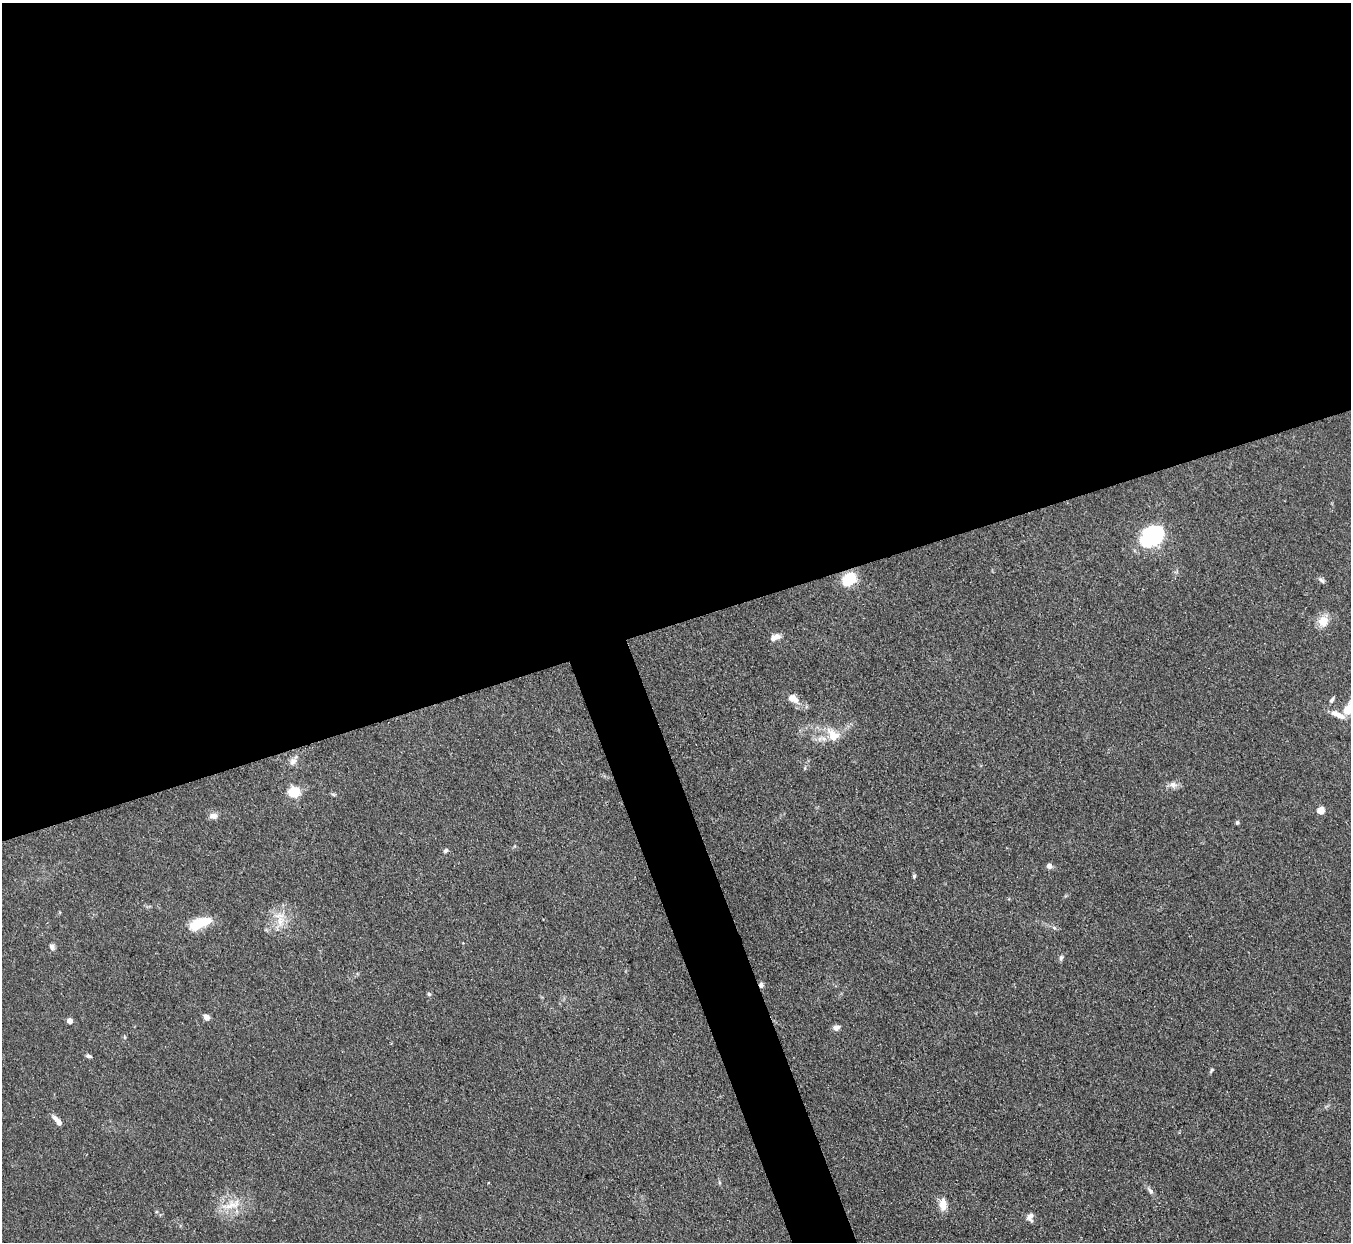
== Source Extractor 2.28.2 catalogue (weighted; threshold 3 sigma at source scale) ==
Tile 2 of 4 x 4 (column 2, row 1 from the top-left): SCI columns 1352-2700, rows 3998-5237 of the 5401 x 5387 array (HDU 1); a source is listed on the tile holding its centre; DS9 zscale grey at full resolution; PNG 1353 x 1244 px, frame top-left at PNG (2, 3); no overlay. Shown black and unused: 52% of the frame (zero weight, under 3 of 4 exposures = <1% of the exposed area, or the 3 px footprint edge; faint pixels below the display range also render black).
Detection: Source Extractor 2.28.2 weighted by HDU 2 'WHT'; one run over the whole footprint, this tile lists its part. Background 0.111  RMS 0.0067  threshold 0.0301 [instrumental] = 3 sigma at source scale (4.5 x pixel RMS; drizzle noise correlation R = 1.50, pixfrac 1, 0.05/0.05 arcsec/px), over >= 5 px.
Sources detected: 37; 1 inside a brighter object's white glare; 1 cosmic-ray / hot-pixel residue — not listed; the other 35 listed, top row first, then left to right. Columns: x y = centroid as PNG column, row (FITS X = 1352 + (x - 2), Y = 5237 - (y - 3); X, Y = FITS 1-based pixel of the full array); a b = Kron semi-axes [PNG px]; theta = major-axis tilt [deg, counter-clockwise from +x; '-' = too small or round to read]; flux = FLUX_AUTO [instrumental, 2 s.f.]
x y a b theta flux
1152 536 23 17 38 67
849 579 13 10 38 25
1321 580 10 5 -46 1.7
1323 621 14 12 61 8.8
775 637 13 7 24 4.4
793 698 14 9 -35 6.5
1332 700 8 5 62 1.5
1348 710 11 8 74 11
1338 714 21 7 -24 6.6
833 735 22 16 -51 13
293 761 11 8 58 3.7
1173 785 11 9 -17 3.7
294 792 6 5 - 63
1321 810 5 5 - 15
213 816 11 8 -4 3.3
1237 822 5 5 - 1.1
445 851 6 5 - 1.3
1049 866 6 6 - 2.8
914 876 5 4 - 0.99
280 921 19 10 86 10
197 924 22 12 29 16
1054 928 6 4 -20 1.2
52 947 8 7 - 2.1
1061 958 8 5 74 1.4
429 994 6 5 - 1
206 1017 8 6 -32 2.8
70 1021 5 4 - 5.5
836 1028 9 6 9 2.7
89 1056 8 4 -7 1.3
1212 1070 7 4 50 1.1
58 1121 14 5 -49 5.2
1150 1190 12 5 -44 2.3
943 1204 15 9 -90 7.2
231 1205 34 11 18 14
1030 1217 12 8 81 3.4
Isophote crosses this tile's border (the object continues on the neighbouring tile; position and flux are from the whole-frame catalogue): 1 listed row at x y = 1348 710